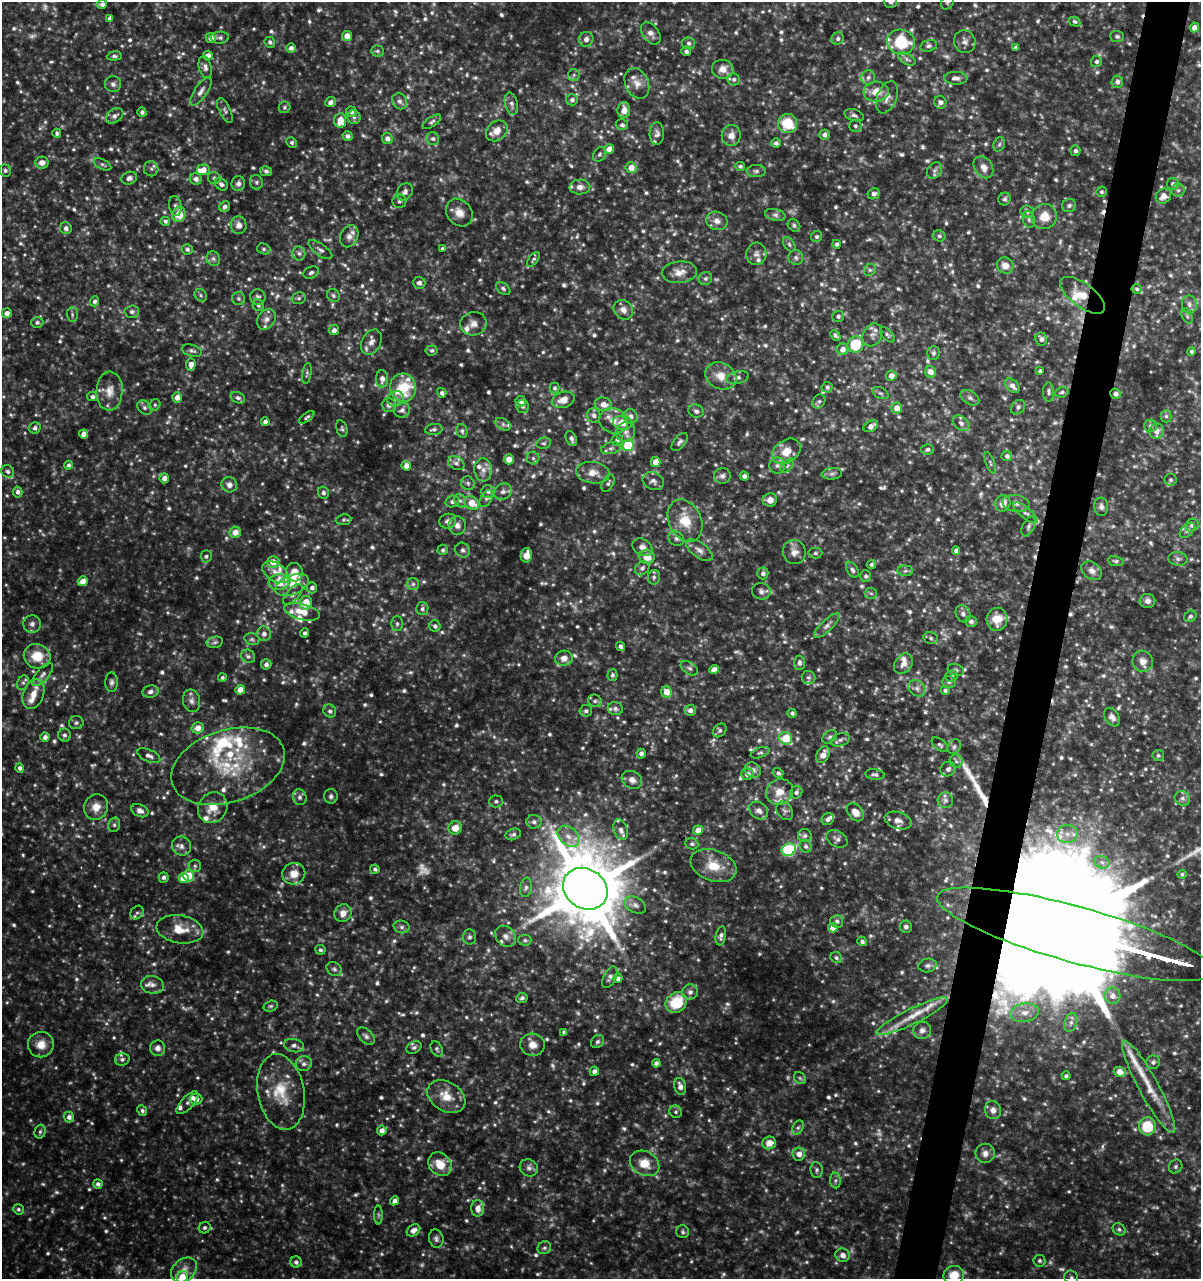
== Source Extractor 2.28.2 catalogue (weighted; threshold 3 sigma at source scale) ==
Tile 10 of 4 x 4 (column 2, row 3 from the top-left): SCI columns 1485-2683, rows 1278-2554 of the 5302 x 5115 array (HDU 1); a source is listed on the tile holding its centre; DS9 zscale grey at full resolution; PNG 1203 x 1281 px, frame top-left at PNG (2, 2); each listed source drawn as its Kron ellipse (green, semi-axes under 4 px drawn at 4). Shown black and unused: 4% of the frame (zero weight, under 3 of 6 exposures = <1% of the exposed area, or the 3 px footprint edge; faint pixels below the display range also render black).
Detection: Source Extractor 2.28.2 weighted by HDU 2 'WHT'; one run over the whole footprint, this tile lists its part. Background 0.0392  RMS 0.0047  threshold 0.0193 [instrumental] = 3 sigma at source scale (4.09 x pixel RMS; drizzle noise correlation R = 1.36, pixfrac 0.8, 0.0396/0.0396 arcsec/px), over >= 5 px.
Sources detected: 1154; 66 too faint to see at this stretch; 6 cosmic-ray / hot-pixel residue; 4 long thin detections or spike segments (spike, bleed or trail) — neither listed nor drawn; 60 inside a brighter listed object's ellipse — not listed separately; of the other 1018, all 500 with FLUX_AUTO >= 0.88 (the completeness limit of this list) listed and drawn (518 fainter detections not listed), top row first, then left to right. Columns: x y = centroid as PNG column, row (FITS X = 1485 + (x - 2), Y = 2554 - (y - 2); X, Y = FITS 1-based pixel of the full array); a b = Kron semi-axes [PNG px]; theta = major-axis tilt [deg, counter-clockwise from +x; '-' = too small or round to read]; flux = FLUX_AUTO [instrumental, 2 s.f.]
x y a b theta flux
890 2 7 5 -17 0.97
947 2 8 6 52 0.9
102 4 5 4 - 1.4
110 18 4 4 - 1.8
1075 22 6 4 -29 0.9
1194 27 5 4 - 2.5
651 33 12 8 -54 2.2
347 36 5 5 - 3.8
1117 36 7 5 -3 0.93
211 38 5 5 - 2.8
220 38 9 6 2 1.2
586 39 7 7 - 1.9
838 39 6 6 - 1.3
270 42 5 5 - 1.1
901 42 14 12 -12 19
965 42 11 10 - 2.4
688 43 6 6 - 1.2
929 46 8 5 15 1.2
291 48 5 4 - 1.8
1015 48 4 4 - 1.2
377 51 6 5 - 0.92
686 51 5 5 - 1.2
114 56 7 4 5 0.9
208 56 5 4 - 2.7
907 59 9 5 -30 1.4
1096 61 5 5 - 1.2
205 67 11 6 -75 1.8
723 69 11 9 -14 4.5
574 75 6 6 - 1.1
868 77 7 7 - 1.5
956 78 11 6 -2 2
734 79 6 6 - 1.2
1117 82 6 5 - 1.8
637 83 16 11 -65 4
113 84 8 8 - 1.5
201 91 16 6 56 2.2
876 92 12 10 5 6.3
887 97 17 9 68 3.6
572 100 6 5 - 1.5
400 101 8 7 - 1.5
331 102 5 5 - 1.9
940 102 6 6 - 1.6
511 104 11 6 -77 1.7
284 107 6 6 - 0.93
624 110 8 6 87 4.4
225 111 13 5 -65 1.4
142 112 5 4 - 1
351 112 5 5 - 1.5
854 115 10 5 -18 1.4
115 116 9 6 35 2
354 117 7 6 - 1.3
340 120 7 6 - 6.2
432 122 10 4 34 1.1
788 123 9 9 - 15
622 125 6 5 - 1.2
855 126 6 6 - 1
497 131 12 9 39 4.4
57 133 5 4 - 1
657 134 11 7 90 1.7
731 135 10 9 - 3.3
824 135 5 5 - 1.6
348 136 5 4 - 1.6
387 138 5 5 - 2.3
433 138 6 6 - 1.3
292 142 5 5 - 0.93
776 143 5 4 - 1.2
999 144 7 5 68 0.89
609 149 5 5 - 4.1
1075 151 5 5 - 1.3
599 154 8 6 58 1
42 163 7 6 - 2.8
102 165 9 5 -26 0.95
740 166 5 4 - 0.93
983 167 12 8 -55 3.2
631 168 5 5 - 4.7
151 169 7 7 - 1.3
5 170 6 6 - 0.9
203 170 6 5 - 4.3
934 170 9 7 52 1.6
266 171 6 5 - 1.1
756 171 10 6 0 1.2
129 178 8 6 17 1.5
214 178 6 6 - 1
196 179 6 5 - 2.1
256 182 7 6 - 1
221 184 7 5 -40 1.4
238 184 7 7 - 1.8
1173 184 6 6 - 1.5
580 187 10 7 2 2.2
1178 190 6 6 - 1.2
405 192 9 7 57 2
1101 192 5 5 - 0.88
874 194 6 5 - 1.5
1163 196 8 7 - 3.5
1004 199 6 6 - 1.1
399 201 7 6 - 1.1
175 206 10 6 -78 1.3
1069 206 7 6 - 1
225 207 6 5 - 1.4
1027 211 6 6 - 1.3
459 213 15 12 -50 4.7
179 214 8 6 73 9.2
775 215 10 6 -12 1.5
1044 217 13 12 - 6.4
1029 220 8 6 -73 1.2
165 221 5 4 - 1.1
717 221 11 9 -20 2.8
239 225 9 8 - 2.8
794 225 7 5 -43 0.95
66 228 6 5 - 1.5
349 236 11 8 65 2.9
939 236 6 5 - 1
817 237 6 5 - 1
789 244 8 5 -54 1
837 244 4 4 - 1.2
442 248 4 4 - 0.88
187 249 5 5 - 1.2
264 249 7 5 -16 0.92
320 250 14 5 -36 1.6
299 253 7 6 - 1.2
756 254 11 10 - 2.2
796 258 7 7 - 1.3
213 259 7 6 - 1.2
533 259 8 4 52 0.95
1005 266 8 7 - 4
870 270 6 5 - 0.94
311 272 8 5 26 1.3
679 272 17 11 4 4.5
706 278 7 6 - 1.1
419 283 6 6 - 1.8
503 288 8 5 -39 1.1
1137 289 5 4 - 0.97
201 295 7 5 -48 0.94
333 295 7 6 - 1.1
1083 295 26 11 -36 7.5
258 297 8 7 - 1.5
299 298 7 5 15 0.96
238 299 6 6 - 0.93
94 301 5 4 - 1
1189 304 9 7 -84 1.9
258 305 6 5 - 1.1
623 310 10 9 - 2.6
132 312 7 6 - 1.4
7 313 5 4 - 2.1
72 314 7 5 -89 0.97
838 316 6 5 - 1.2
1187 316 8 5 -66 0.96
266 319 11 8 53 2.5
37 322 6 5 - 0.95
473 324 13 11 12 3.1
334 330 5 5 - 1.9
835 335 6 4 -46 1
872 335 12 9 62 2.1
887 335 9 5 -47 0.99
1041 339 6 6 - 1.6
371 342 13 9 62 2.8
856 344 8 7 - 16
843 349 6 6 - 3.4
432 350 6 5 - 0.89
192 351 10 5 -16 1.3
1191 351 4 4 - 0.98
933 353 7 6 - 1.1
191 364 6 5 - 3.2
1040 371 4 3 - 1.1
930 372 6 5 - 3.7
307 373 10 4 82 0.95
721 376 16 12 -26 6.2
891 376 5 5 - 3.3
737 377 12 6 11 1.5
382 379 8 6 -89 2.4
1012 386 8 5 -45 2.6
827 387 5 5 - 1.2
403 388 14 13 - 17
554 388 5 5 - 0.97
109 391 19 13 86 5.8
1049 392 10 5 90 1.4
1062 392 7 5 20 0.93
442 393 5 4 - 1.3
880 393 8 5 -25 1.1
1116 394 5 5 - 1.9
92 397 5 4 - 1.3
177 397 5 5 - 2.9
238 398 7 5 -24 1.3
970 398 10 6 -32 1.4
396 399 9 7 34 1.9
563 400 12 8 17 4.3
521 401 5 5 - 1.9
819 401 7 6 - 1
603 404 8 7 - 3.5
155 405 6 5 - 0.91
389 405 7 7 - 1.8
523 407 7 6 - 1
1018 407 8 6 46 1.2
144 408 8 6 -45 1.5
897 408 5 5 - 4.8
402 410 8 7 - 1.9
696 411 8 6 -25 1.3
594 415 7 6 - 1.5
631 416 7 7 - 2
1166 416 6 5 - 0.93
307 417 9 4 37 0.94
613 421 14 12 -23 4.3
265 422 4 4 - 2
623 423 10 7 -7 6.8
961 423 9 6 -38 1.7
503 424 8 5 -30 1.1
871 426 8 5 29 3
1150 426 6 6 - 1.2
35 428 6 5 - 1.4
342 429 8 5 -75 0.91
434 429 9 5 8 1.3
462 431 7 5 -76 1.1
1157 431 7 7 - 3
626 432 10 9 - 2.7
84 434 4 4 - 2.7
571 438 8 5 -66 1.5
617 440 6 6 - 1.3
680 442 10 6 50 1.4
544 443 7 5 13 0.89
628 445 6 5 - 24
611 448 10 5 14 1.5
928 449 6 5 - 1.2
786 451 15 11 35 6.3
1007 456 5 5 - 1.5
533 458 6 6 - 1
509 459 5 5 - 3.9
656 462 5 5 - 4.5
456 463 8 6 -28 1.5
990 463 11 3 -69 0.89
68 465 4 4 - 1.1
777 465 8 8 - 1.6
406 466 5 4 - 3.2
787 466 9 4 46 0.93
483 470 11 8 -86 2.9
8 471 7 6 - 1.4
593 473 17 10 -9 4.8
832 474 10 5 5 1.4
722 476 8 7 - 1.8
744 476 4 4 - 1.2
164 478 5 4 - 2.3
1170 480 6 6 - 1
653 481 11 8 -26 2
468 483 7 6 - 1.1
608 483 9 5 61 1.1
229 485 8 7 - 2.1
488 491 7 6 - 1.4
18 492 5 4 - 1.4
503 492 9 8 - 1.9
323 493 6 5 - 1.1
486 498 9 5 58 1.1
770 500 7 6 - 2.7
452 501 7 6 - 1.5
460 501 7 5 -65 1
472 503 8 6 -33 7.2
1003 503 8 7 - 4.1
1016 503 13 8 -9 2.5
1101 507 9 7 -85 1.5
1025 513 15 5 -38 1.9
344 520 8 5 6 0.89
448 521 8 7 - 1.9
685 521 22 16 -63 11
457 525 9 8 - 2.5
1192 525 7 6 - 1.5
1028 526 11 6 65 1.4
1187 530 9 5 45 1.3
235 532 6 5 - 4.4
676 538 8 7 - 1.6
642 547 11 8 -34 2.4
443 550 5 5 - 1.1
463 550 7 7 - 1.3
699 550 15 7 -36 2.8
956 551 4 4 - 1.9
794 552 12 11 - 3.1
815 553 7 5 1 0.96
526 555 7 5 79 4.8
206 556 6 5 - 0.93
647 557 7 7 - 5.8
1178 559 9 6 -8 1.5
1116 561 8 5 -9 0.97
273 562 6 5 - 5.1
871 564 5 4 - 0.94
642 568 8 6 40 1.5
852 570 9 5 -57 1.2
905 571 8 5 -5 1.1
1092 571 11 8 -34 2.4
275 572 15 9 -33 3.8
294 572 9 8 - 7.2
763 573 6 5 - 1.5
866 576 6 5 - 1.1
654 577 7 6 - 1.1
83 581 5 4 - 4.2
279 582 10 8 9 12
413 584 6 6 - 1.1
292 585 17 9 22 6.9
312 588 5 5 - 1.7
761 591 9 8 - 1.8
871 593 6 5 - 1
293 594 13 6 49 2
1147 601 8 7 - 1.8
306 603 7 6 - 11
422 609 6 6 - 1.2
302 612 18 8 -14 6.1
963 614 9 7 -66 1.7
1190 616 6 5 - 1.1
997 619 11 10 - 5.7
971 621 6 5 - 1.4
32 624 8 8 - 1.9
397 624 7 6 - 1.1
435 626 6 5 - 1.3
827 626 16 5 43 2.2
305 633 4 4 - 1
264 634 7 7 - 1.9
931 638 7 5 -18 1
252 639 8 6 -14 1
215 642 8 5 10 1.1
620 646 5 3 - 1.5
37 656 13 12 - 9.8
248 656 7 6 - 1.2
564 658 9 7 13 3.5
1143 661 11 10 - 3.4
799 663 7 5 86 1.7
266 664 5 5 - 1.5
903 664 11 8 51 3.3
689 668 10 6 -34 1.3
714 670 5 4 - 4.7
956 670 8 5 -18 1
43 674 14 6 50 2.3
612 675 5 5 - 1
952 676 6 5 - 0.97
222 677 4 4 - 0.93
809 677 7 6 - 1.1
111 682 9 6 -89 1.4
949 682 7 6 - 1
23 683 7 5 68 1
917 688 9 7 -39 1.9
240 690 5 4 - 4.3
945 690 4 4 - 1
150 692 8 6 10 1.5
667 692 6 5 - 5.4
33 694 15 10 69 5.7
191 701 11 8 -78 2.3
595 701 7 6 - 1.2
615 709 7 6 - 1.1
690 710 5 5 - 2.3
330 711 7 6 - 1.2
586 711 6 6 - 1.2
792 713 4 4 - 1.2
1112 717 10 6 -57 2
76 723 7 6 - 1.1
198 728 6 5 - 3.7
720 730 7 6 - 1.1
64 735 6 6 - 1.3
45 737 4 4 - 1.8
830 737 8 5 39 1.1
786 738 7 6 - 13
840 740 9 6 21 1.6
940 745 9 5 -39 1
954 747 8 6 60 1.2
760 753 10 5 21 1
641 754 5 4 - 1.6
823 755 9 6 59 4
1158 755 5 5 - 0.96
149 756 12 6 -23 2
956 761 6 6 - 1.3
228 766 58 36 18 38
19 768 5 4 - 1.4
948 769 8 7 - 1.6
753 770 8 7 - 2.2
778 773 5 4 - 1.2
747 774 6 5 - 2.6
875 774 10 5 -6 1.2
632 780 10 8 -29 2.9
779 792 14 12 30 5.6
796 792 6 6 - 1.3
331 796 7 7 - 1.2
300 797 8 7 - 1.6
1182 798 8 7 - 1.7
945 800 8 7 - 1.8
496 801 7 6 - 1
96 807 13 11 56 4.8
213 808 16 14 54 6.9
140 811 9 6 -26 2.2
759 811 10 8 -37 2.4
785 811 10 7 -57 1.7
855 812 10 7 -48 4.5
828 819 6 5 - 1.7
898 820 14 8 -17 2.8
534 822 8 7 - 1.5
114 825 7 5 76 1.1
455 828 7 6 - 4.6
621 830 10 7 -69 2.2
698 830 5 4 - 4.2
513 834 8 5 18 1.2
1067 834 10 9 - 3.4
568 836 12 8 -42 4.1
805 836 6 6 - 1.3
837 839 11 8 -30 1.8
692 844 6 5 - 1.1
181 846 10 9 - 2.5
806 846 6 5 - 1.1
789 850 7 6 - 37
1102 862 8 6 -22 1.6
195 866 6 6 - 1.1
713 866 24 15 -19 10
375 869 5 4 - 1.1
294 874 11 10 - 5
1182 874 5 4 - 1
188 876 5 5 - 9.4
164 877 5 5 - 1.3
183 878 5 5 - 7.4
526 887 10 6 81 1.5
585 889 23 19 -33 4300
635 905 11 7 -28 2.3
137 913 7 6 - 1.1
343 913 9 8 - 3.5
837 921 6 6 - 1.4
402 927 8 6 -15 1.3
906 927 6 6 - 1.5
833 928 5 4 - 4.9
180 929 23 14 -9 8.8
1075 934 143 28 -15 54000
506 936 11 9 -44 3
721 936 9 5 79 1.6
469 937 7 6 - 1.4
525 940 6 5 - 0.92
862 941 5 4 - 1.5
320 950 5 5 - 0.92
836 958 6 5 - 1
927 966 9 7 11 1.4
334 969 8 6 -33 1.2
610 977 11 6 64 1.6
618 978 5 4 - 1.6
152 985 11 8 -10 2.2
690 992 8 7 - 1.9
1112 996 8 8 - 3.4
522 998 6 5 - 1.2
676 1002 11 9 39 17
271 1006 7 5 16 0.9
1024 1013 14 9 10 5.3
912 1016 39 7 26 8.2
1071 1023 10 6 73 2
922 1030 9 8 - 2.1
564 1032 4 4 - 1.3
366 1036 10 6 -44 1.4
597 1042 7 6 - 1.1
41 1045 13 12 - 5.6
532 1045 12 11 - 4.2
294 1046 10 6 -13 1.8
414 1047 8 5 27 1
158 1048 8 7 - 2.3
437 1049 8 5 -62 0.92
122 1059 7 6 - 1.2
1153 1062 7 6 - 1.3
656 1063 4 4 - 1.5
304 1064 8 7 - 1.8
594 1071 5 4 - 2.2
1120 1072 6 5 - 4.5
1066 1076 4 4 - 0.91
800 1078 7 5 -46 0.89
680 1086 9 5 -76 2.8
1149 1087 52 10 -62 12
281 1092 38 23 -79 18
446 1097 20 14 -32 7.8
196 1099 6 5 - 2.2
187 1103 14 6 47 1.5
993 1110 9 8 - 2.4
142 1111 5 4 - 1.1
676 1112 6 6 - 0.97
69 1117 5 5 - 2
1147 1126 9 8 - 15
798 1128 7 5 62 1.1
382 1130 5 5 - 2.7
40 1132 7 5 74 0.88
769 1143 7 6 - 4
985 1153 9 9 - 2.7
799 1154 6 6 - 3.2
645 1163 15 12 -26 7
440 1164 13 10 -47 8.2
1176 1166 7 6 - 0.94
529 1168 9 8 - 1.8
817 1170 8 6 -83 1.1
835 1180 8 5 -85 1
98 1184 5 4 - 1.4
394 1201 5 4 - 2
478 1208 8 6 -89 3.4
18 1209 5 5 - 0.92
378 1215 9 4 -90 0.88
205 1228 6 5 - 1.1
1119 1229 7 5 -39 1
413 1230 7 5 34 2.6
683 1232 6 6 - 0.96
436 1239 9 7 -76 1.4
544 1248 7 6 - 1.1
843 1255 7 6 - 2.4
1039 1261 6 6 - 0.99
296 1262 5 5 - 1.2
184 1270 14 10 43 4.3
954 1275 10 9 - 7.8
182 1277 6 5 - 7.3
1071 1277 7 6 - 1
Overlapping masked pixels (flux is a lower limit): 3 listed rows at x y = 1083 295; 1116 394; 1075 934
Isophote crosses this tile's border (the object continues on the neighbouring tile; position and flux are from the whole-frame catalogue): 6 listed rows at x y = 890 2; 947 2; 1075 934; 954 1275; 182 1277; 1071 1277